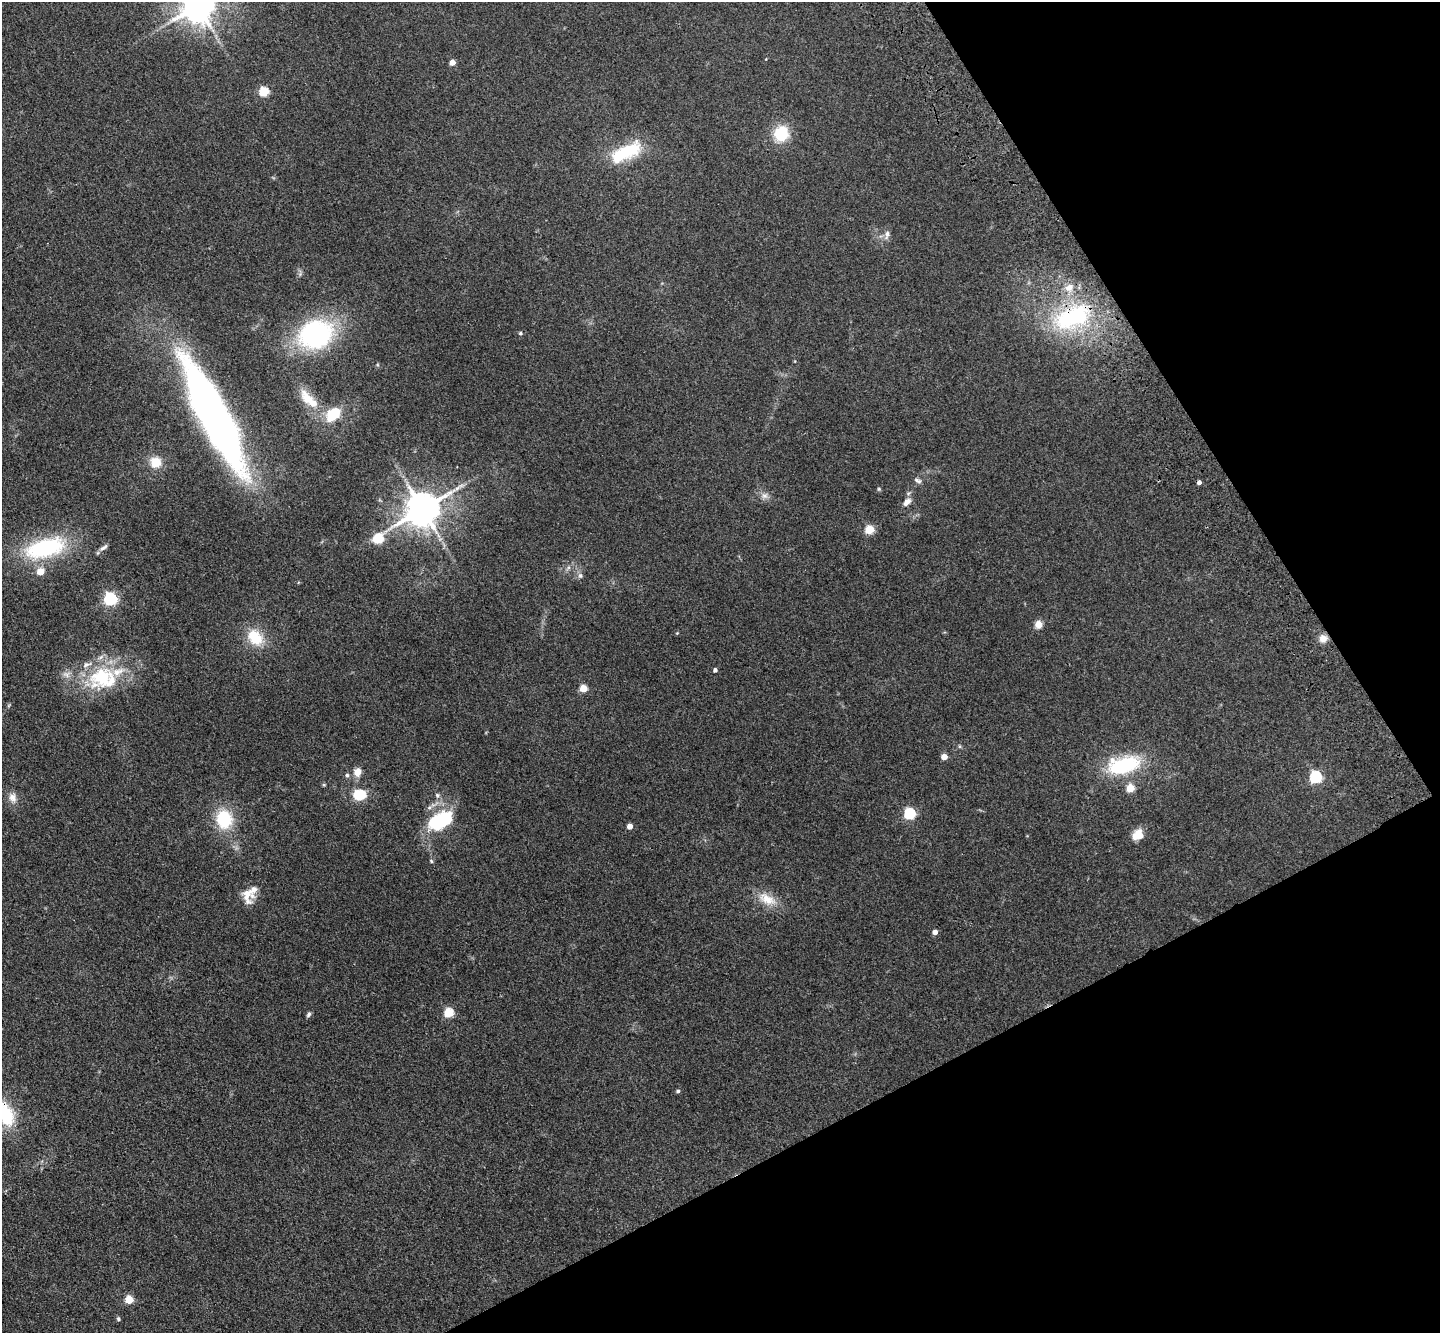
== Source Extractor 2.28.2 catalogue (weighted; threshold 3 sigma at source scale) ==
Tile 12 of 4 x 4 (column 4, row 3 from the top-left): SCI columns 4421-5858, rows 1688-3018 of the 5965 x 5897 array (HDU 1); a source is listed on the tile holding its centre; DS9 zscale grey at full resolution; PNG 1442 x 1335 px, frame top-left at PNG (2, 2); no overlay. Shown black and unused: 25% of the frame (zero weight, under 3 of 4 exposures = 6% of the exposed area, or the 3 px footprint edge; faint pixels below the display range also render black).
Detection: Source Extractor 2.28.2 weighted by HDU 2 'WHT'; one run over the whole footprint, this tile lists its part. Background 0.115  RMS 0.0064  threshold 0.0287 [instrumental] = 3 sigma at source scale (4.5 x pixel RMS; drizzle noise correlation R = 1.50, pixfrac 1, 0.05/0.05 arcsec/px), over >= 5 px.
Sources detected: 66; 1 cosmic-ray / hot-pixel residue — not listed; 7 inside a brighter listed object's ellipse — not listed separately; the other 58 listed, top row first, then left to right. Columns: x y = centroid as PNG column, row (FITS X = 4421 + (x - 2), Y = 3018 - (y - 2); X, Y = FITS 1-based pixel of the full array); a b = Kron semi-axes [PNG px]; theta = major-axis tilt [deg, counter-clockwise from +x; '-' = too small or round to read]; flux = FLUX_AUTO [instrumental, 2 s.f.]
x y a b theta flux
198 5 10 9 - 1500
452 62 4 4 - 7.3
264 92 5 5 - 39
781 134 17 16 - 21
626 152 43 17 27 33
887 235 13 7 78 3
1069 287 13 10 26 6.3
1072 317 57 28 22 70
520 333 5 4 - 1
315 334 29 25 16 120
308 398 31 14 -45 15
333 414 14 9 46 29
214 416 95 21 -63 470
156 462 11 11 - 12
918 481 11 5 -23 1.9
879 489 5 5 - 0.8
764 496 9 9 - 3.1
907 502 12 8 46 4.1
423 509 11 9 32 1600
869 530 5 5 - 29
378 539 6 5 - 37
104 547 13 5 36 2.2
45 548 47 21 14 63
40 572 5 5 - 14
580 575 8 6 -89 1.9
110 599 6 5 - 110
1038 624 9 8 - 4.4
254 636 20 13 -51 21
1323 638 10 10 - 4.5
715 670 4 4 - 2
102 678 42 32 4 50
583 688 5 5 - 16
944 757 5 4 - 8.3
1124 766 41 19 16 46
357 772 10 9 - 5.8
347 775 5 5 - 1.2
1315 777 6 6 - 76
324 785 6 4 0 0.72
1130 788 5 5 - 19
360 795 10 9 - 20
437 795 7 6 - 1.7
13 798 14 11 -76 4.9
429 808 7 5 52 1.5
909 814 5 5 - 70
443 816 43 12 31 26
224 819 19 17 -81 29
630 826 4 4 - 5.3
1138 835 13 12 - 8
431 861 5 4 - 0.8
247 896 23 12 -77 8.3
767 899 27 14 -29 12
935 932 4 4 - 3.8
449 1013 5 5 - 36
309 1014 7 5 58 1.5
678 1091 4 4 - 1.2
5 1115 29 21 -60 35
129 1300 5 5 - 21
118 1319 5 5 - 1
Overlapping masked pixels (flux is a lower limit): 2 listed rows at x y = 1072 317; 5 1115
Isophote crosses this tile's border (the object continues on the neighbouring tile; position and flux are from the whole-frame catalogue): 2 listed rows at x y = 198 5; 5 1115